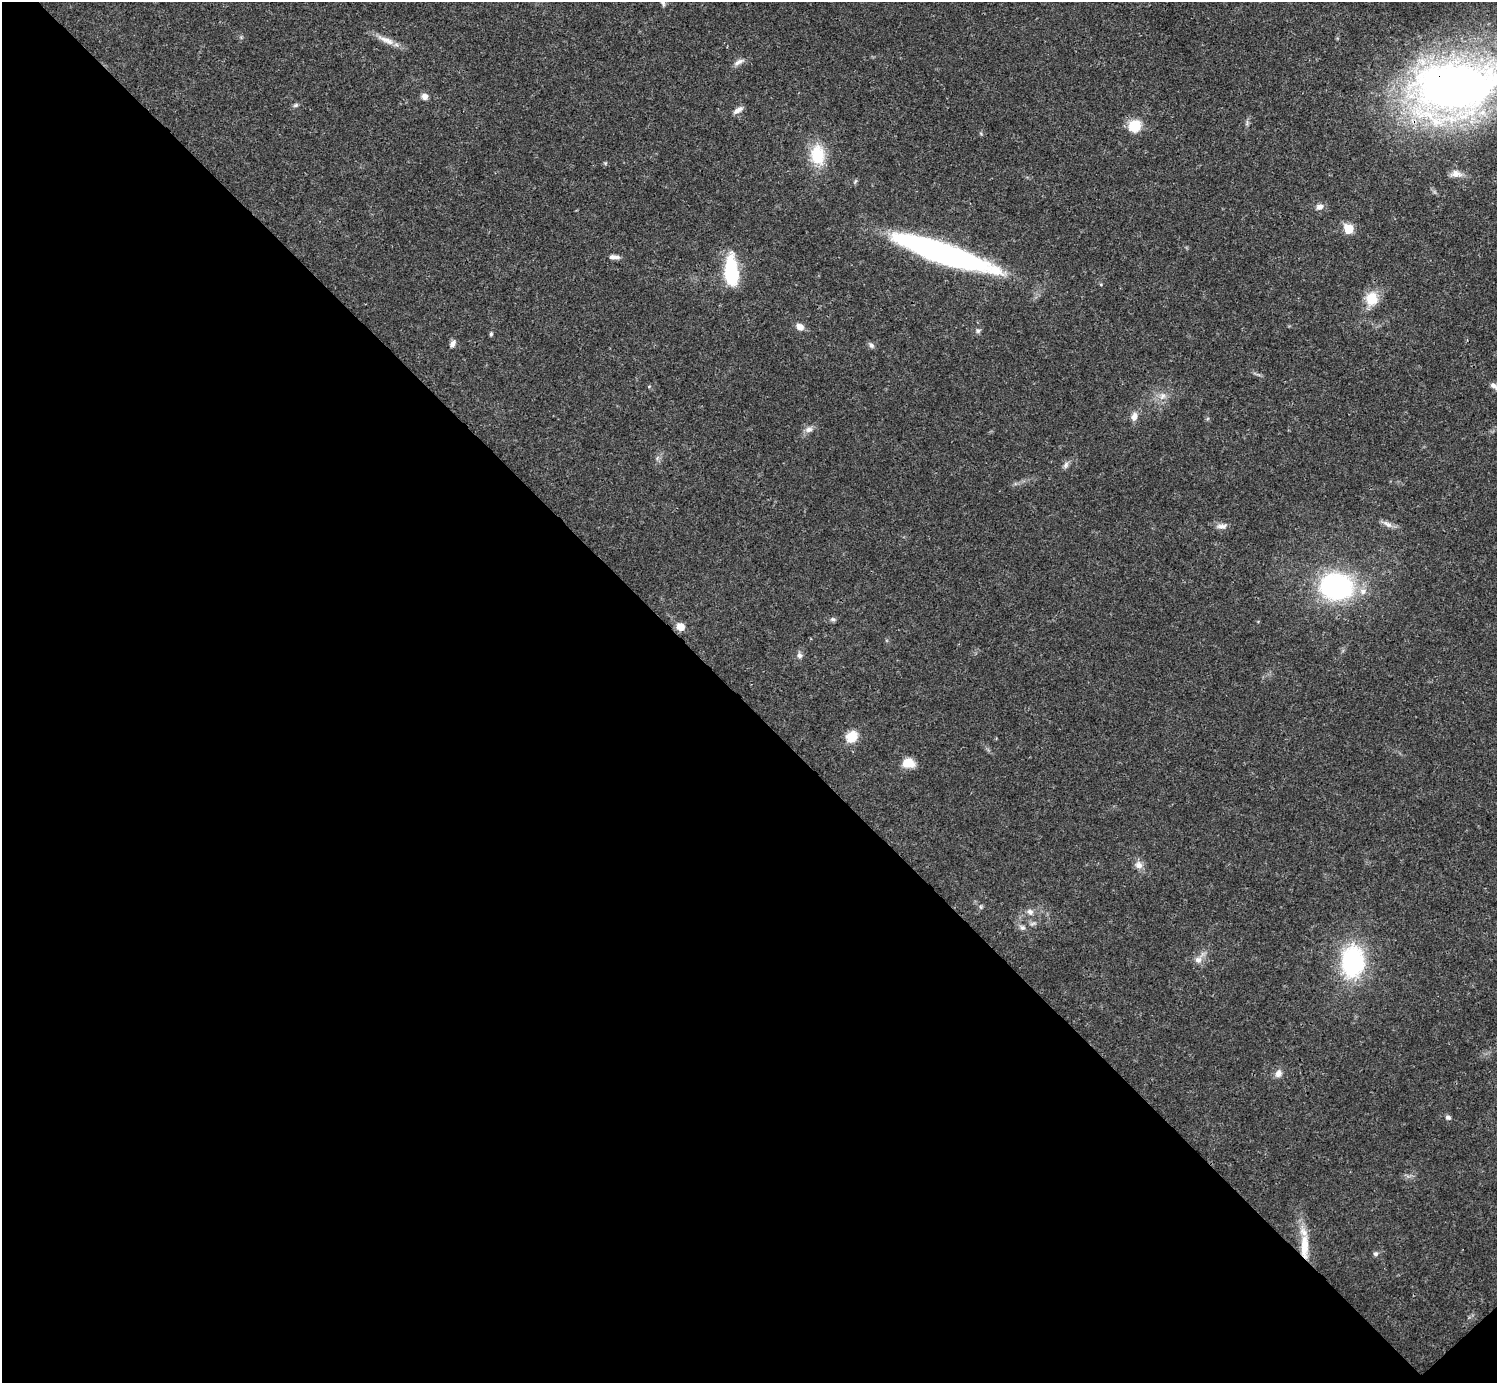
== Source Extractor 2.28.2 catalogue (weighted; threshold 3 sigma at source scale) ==
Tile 14 of 4 x 4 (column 2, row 4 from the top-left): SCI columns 1495-2989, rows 158-1538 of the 5981 x 5981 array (HDU 1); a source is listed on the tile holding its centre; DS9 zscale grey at full resolution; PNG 1499 x 1385 px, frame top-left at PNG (2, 2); no overlay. Shown black and unused: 49% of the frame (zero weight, under 3 of 4 exposures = <1% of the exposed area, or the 3 px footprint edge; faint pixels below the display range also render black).
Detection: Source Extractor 2.28.2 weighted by HDU 2 'WHT'; one run over the whole footprint, this tile lists its part. Background 0.0208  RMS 0.0022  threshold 0.0101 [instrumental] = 3 sigma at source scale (4.5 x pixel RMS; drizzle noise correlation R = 1.50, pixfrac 1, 0.05/0.05 arcsec/px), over >= 5 px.
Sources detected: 44; all 44 listed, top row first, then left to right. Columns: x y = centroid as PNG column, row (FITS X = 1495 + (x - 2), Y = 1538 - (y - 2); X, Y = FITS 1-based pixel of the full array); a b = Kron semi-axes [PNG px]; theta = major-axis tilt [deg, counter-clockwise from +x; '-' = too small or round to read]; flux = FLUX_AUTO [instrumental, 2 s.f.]
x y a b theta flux
663 3 9 5 -79 0.57
386 40 28 7 -24 2.4
738 62 15 6 30 1.1
1454 87 76 47 10 190
425 96 7 7 - 1.2
296 105 8 5 27 0.46
738 110 14 6 32 1.1
1135 126 14 13 - 4.9
817 155 26 18 -85 7.6
1456 174 15 9 -2 1.7
1319 207 9 7 28 1.1
1348 229 6 6 - 7.9
943 254 97 17 -19 69
614 257 13 5 -2 1.1
731 272 31 13 -86 15
1372 299 16 13 80 5.2
800 327 11 8 -34 1.4
978 331 7 6 - 0.51
491 334 5 5 - 0.33
453 343 9 6 58 0.91
871 345 7 6 - 0.64
1493 385 11 6 -25 1.1
1162 396 11 8 62 1.5
1134 416 12 7 74 1.4
809 429 11 7 25 1.1
1066 465 11 5 59 0.74
1387 524 16 6 -31 1.2
1222 526 13 7 2 1.2
1336 586 27 22 -6 41
833 619 7 5 -3 0.5
680 627 6 6 - 3.6
799 655 8 6 -66 0.69
851 737 14 11 41 3.7
908 763 12 9 -10 4
1139 865 11 10 - 1.4
981 907 6 4 -71 0.32
1030 912 10 8 -40 1
1022 928 7 7 - 0.68
1198 960 10 8 14 1.3
1353 962 26 19 88 31
1278 1073 10 8 66 1.2
1448 1117 7 6 - 0.59
1304 1246 34 10 -90 5.9
1375 1254 6 6 - 0.59
Overlapping masked pixels (flux is a lower limit): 2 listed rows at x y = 1454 87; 1304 1246
Isophote crosses this tile's border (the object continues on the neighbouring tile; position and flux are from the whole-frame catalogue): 3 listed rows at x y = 663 3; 1454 87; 1493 385